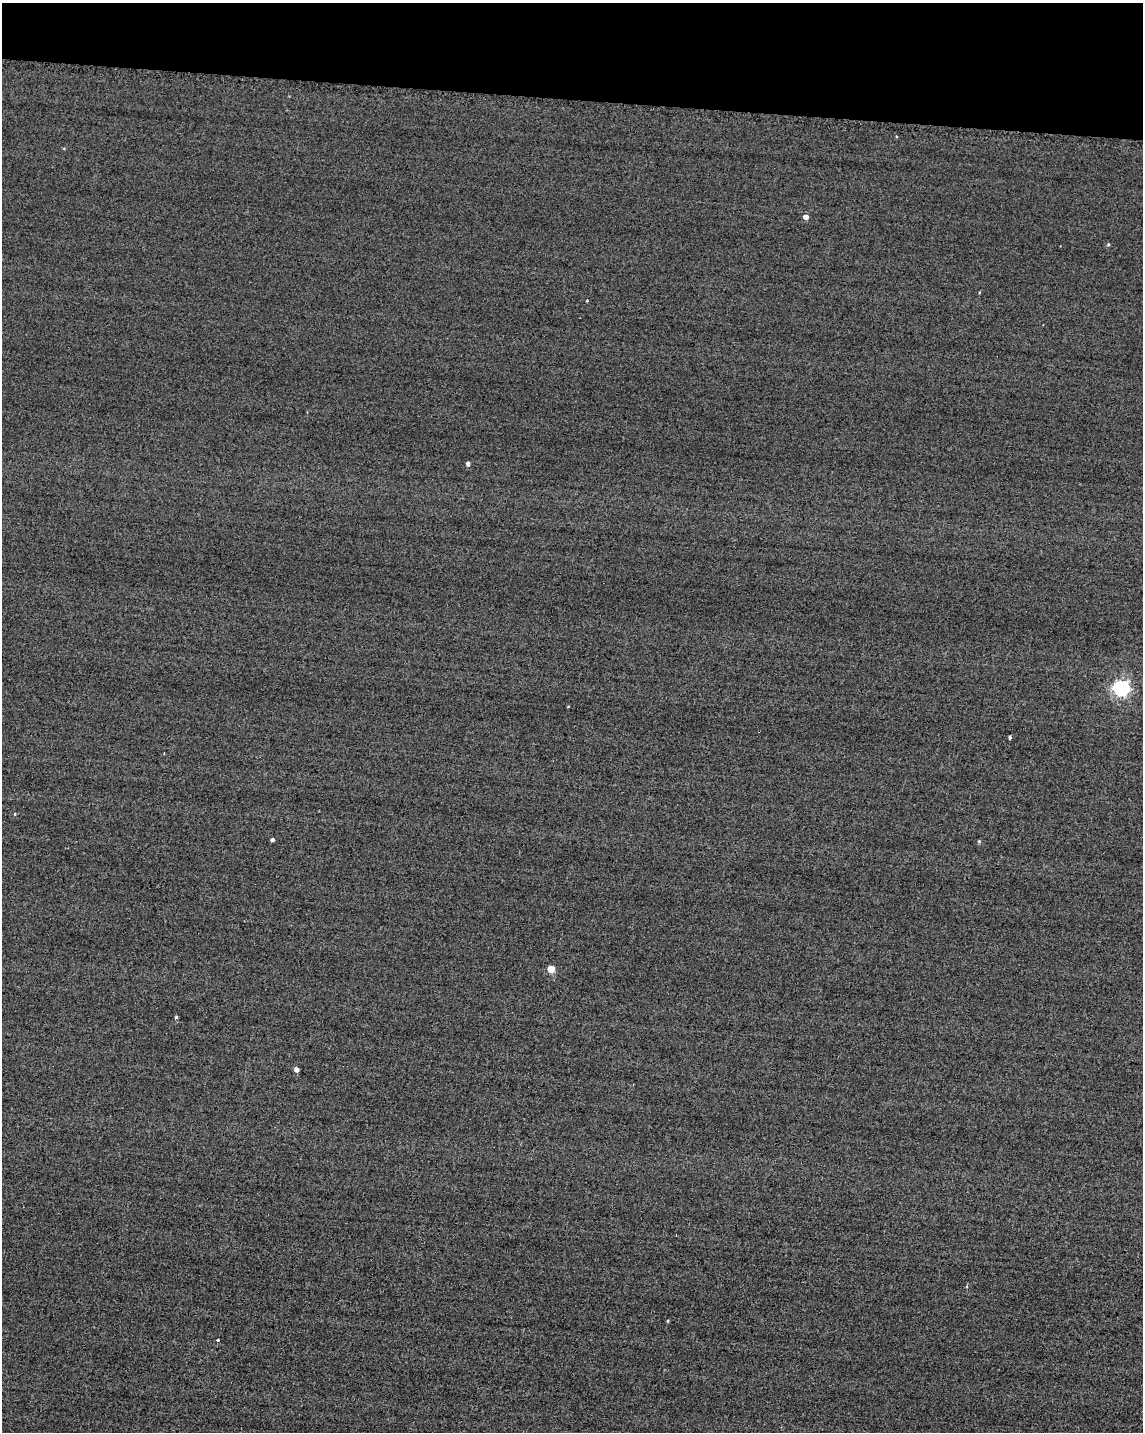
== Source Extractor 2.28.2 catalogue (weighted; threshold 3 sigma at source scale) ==
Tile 2 of 4 x 3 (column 2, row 1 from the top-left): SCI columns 1168-2308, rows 3108-4537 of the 4849 x 4881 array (HDU 1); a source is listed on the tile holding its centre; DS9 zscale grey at full resolution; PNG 1145 x 1434 px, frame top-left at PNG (2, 3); no overlay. Shown black and unused: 7% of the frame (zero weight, under 2 of 3 exposures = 12% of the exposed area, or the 3 px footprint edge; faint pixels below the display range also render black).
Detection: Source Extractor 2.28.2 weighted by HDU 2 'WHT'; one run over the whole footprint, this tile lists its part. Background -0.229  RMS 3.4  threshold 15.2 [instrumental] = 3 sigma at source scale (4.5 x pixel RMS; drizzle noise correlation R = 1.50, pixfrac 1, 0.05/0.05 arcsec/px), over >= 5 px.
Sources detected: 15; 1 cosmic-ray / hot-pixel residue — not listed; the other 14 listed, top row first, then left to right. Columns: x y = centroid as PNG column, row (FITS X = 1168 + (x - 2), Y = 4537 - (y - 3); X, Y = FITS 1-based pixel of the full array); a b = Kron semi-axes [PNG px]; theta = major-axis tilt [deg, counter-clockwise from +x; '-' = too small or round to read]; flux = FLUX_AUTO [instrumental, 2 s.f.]
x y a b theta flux
806 217 5 4 - 1600
1108 244 4 4 - 340
468 463 4 4 - 900
1121 688 7 6 - 87000
568 707 3 2 - 220
1010 738 5 3 - 2200
15 814 4 3 - 320
273 839 4 4 - 780
979 841 5 4 - 360
551 969 5 5 - 6000
176 1017 4 3 - 430
296 1069 4 4 - 1700
668 1321 3 3 - 280
217 1341 3 3 - 2500